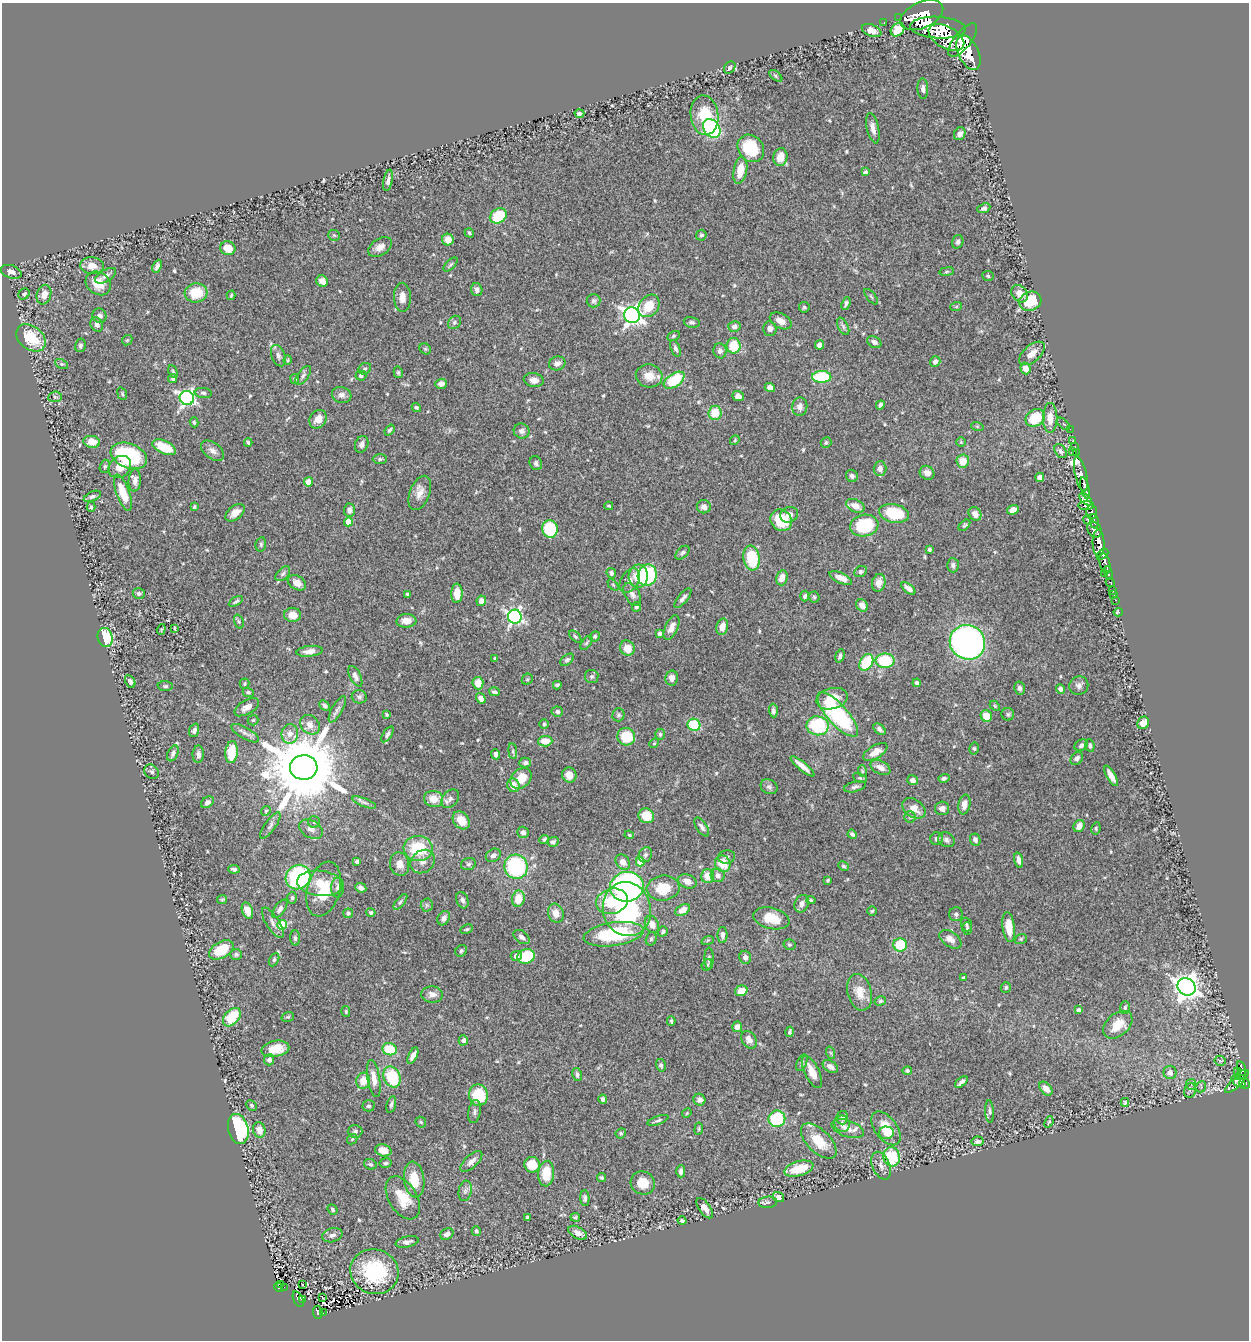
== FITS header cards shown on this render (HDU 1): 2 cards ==
NAXIS1  =                 1247
NAXIS2  =                 1338

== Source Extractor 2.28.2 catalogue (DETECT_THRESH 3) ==
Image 1247 x 1338 px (HDU 1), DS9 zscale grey, 1 PNG px = 1 image px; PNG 1251 x 1342 px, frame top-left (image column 1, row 1338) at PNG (2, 3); each listed source drawn as its Kron ellipse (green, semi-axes under 4 px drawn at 4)
Background 0.672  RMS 0.025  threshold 0.0737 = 3 sigma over >= 5 px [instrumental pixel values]
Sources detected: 567; of the 567, the 500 brightest by FLUX_AUTO listed and drawn (67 fainter detections omitted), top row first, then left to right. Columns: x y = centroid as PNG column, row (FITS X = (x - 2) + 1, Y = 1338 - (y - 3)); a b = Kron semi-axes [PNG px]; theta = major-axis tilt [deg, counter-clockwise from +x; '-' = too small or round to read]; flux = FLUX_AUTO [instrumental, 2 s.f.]
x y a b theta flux
922 15 23 13 24 3000
899 18 2 2 - 8.6
884 23 3 2 - 11
938 28 28 11 -3 4300
898 30 7 6 - 25
872 31 10 5 -22 11
946 37 19 11 -28 3100
963 40 20 8 51 2600
968 53 18 10 -64 3100
730 68 7 5 56 3.5
776 76 7 4 -37 2.5
923 89 10 5 -88 6.3
579 113 5 3 - 4.5
704 115 20 14 -82 51
873 128 15 6 -77 11
712 129 10 7 -52 130
960 134 6 5 - 7.2
751 148 15 12 -50 72
780 157 9 7 75 20
740 170 14 6 79 31
865 172 4 4 - 3.3
388 180 11 4 79 6.9
984 208 6 4 23 4.9
498 216 9 7 32 53
469 233 5 4 - 2.5
334 235 6 5 - 2.6
701 235 5 5 - 3.4
448 240 6 6 - 18
958 242 7 5 71 4.2
380 247 13 8 33 11
228 248 8 7 - 23
451 265 9 4 45 3
92 266 11 8 -6 15
157 266 7 4 65 5.7
11 272 11 6 -19 9.4
947 272 7 3 9 2.3
106 276 12 6 31 7.8
988 276 6 5 - 2.7
322 281 6 5 - 9.6
98 283 13 11 -37 27
477 290 6 5 - 5.9
196 293 11 9 5 44
24 294 6 5 - 3.6
1020 294 9 7 -51 14
44 295 10 7 74 16
231 295 5 3 - 2.3
402 297 14 8 -89 14
871 297 9 3 -50 2.1
594 301 7 6 - 4
1030 301 11 9 24 52
846 304 7 4 70 4.4
649 306 12 9 51 37
804 307 5 5 - 2.4
956 307 6 4 19 2.2
632 315 8 7 - 850
99 316 7 7 - 7.2
781 321 12 7 -28 14
454 322 7 6 - 4.4
692 322 8 5 -13 4
97 324 7 6 - 7.9
734 326 6 5 - 6.5
843 326 9 5 -63 4.9
770 329 7 6 - 8
673 336 6 4 27 2.5
31 338 16 11 -38 71
127 340 6 4 43 2.1
874 342 7 5 -28 6.4
80 345 7 5 76 4
819 345 4 4 - 9.1
734 346 8 7 - 40
675 348 9 4 -69 4.3
425 349 6 5 - 2.3
720 351 7 6 - 6.1
1032 353 15 8 40 16
278 356 11 6 -69 6.5
288 360 5 3 - 2
935 361 5 5 - 6.4
557 363 8 7 - 7.7
61 364 7 4 -26 3.1
1026 368 6 5 - 12
365 369 6 5 - 3.4
173 371 7 4 -64 2.4
398 372 6 4 -76 2.8
303 376 11 5 53 5.1
361 376 5 5 - 3.7
649 376 13 11 -13 20
822 377 9 6 -1 87
173 379 5 4 - 3.1
295 379 5 4 - 2.8
534 380 10 7 -9 9.2
674 380 12 6 34 81
441 384 6 5 - 8.7
770 388 5 4 - 9.7
203 393 8 5 -7 3.7
122 394 6 4 -69 2.9
342 395 10 8 -18 7.9
738 396 6 4 -21 7.7
55 397 7 5 8 3.1
187 398 7 7 - 410
880 405 5 4 - 4.3
800 406 9 7 84 10
416 407 5 4 - 2.5
715 413 7 6 - 38
1035 418 10 8 33 59
1050 418 15 7 -90 20
318 419 10 8 55 15
194 422 5 4 - 2.5
1063 424 8 3 -44 2.1
977 426 6 4 -18 2.1
1070 429 2 2 - 7
389 430 6 4 50 3.5
522 431 8 7 - 5.9
735 440 5 4 - 2
1073 440 3 2 - 9
92 442 8 6 -11 24
248 442 4 3 - 2.7
826 442 5 5 - 3.4
961 442 5 5 - 2.2
362 444 9 6 68 6.9
1075 446 2 2 - 11
164 447 12 6 -24 41
212 451 13 8 -38 8.8
1061 451 8 5 -56 4.4
1072 451 3 2 - 50
1076 452 3 2 - 8.1
129 456 19 12 -21 160
380 459 7 5 0 3.2
963 461 6 6 - 23
536 463 7 6 - 4.6
105 466 7 5 73 2.9
120 467 12 10 43 19
880 469 7 6 - 8
927 473 7 6 - 9.9
1081 474 18 5 -77 930
852 476 6 5 - 5
1040 477 4 4 - 9.1
135 480 11 6 86 8.7
308 482 4 4 - 25
1085 488 11 4 -75 710
123 493 19 6 -70 36
420 493 18 10 69 15
92 496 9 4 23 4.4
1086 499 7 4 -46 420
609 506 4 3 - 2.1
855 506 10 6 -26 14
1086 506 8 4 3 300
91 507 5 4 - 2.5
194 507 4 3 - 3.2
704 507 7 6 - 7.3
349 510 6 5 - 7.9
1013 510 6 4 20 12
1091 512 7 5 88 370
235 513 11 6 39 14
894 513 15 9 -12 74
975 514 7 6 - 12
789 515 9 7 21 11
781 520 11 10 - 52
1088 520 5 3 - 100
1094 521 7 3 -79 240
348 522 4 4 - 28
864 525 14 11 9 86
964 525 7 4 43 2.7
550 529 9 7 -76 75
1094 530 8 6 -53 580
1099 543 13 6 -89 1300
261 544 7 5 78 3.2
929 549 3 3 - 4.1
682 553 8 5 44 3.7
1102 554 6 4 35 340
752 558 12 8 -82 70
1105 563 10 5 -75 500
953 565 7 6 - 5.3
861 572 7 5 33 3.8
611 573 5 4 - 5.1
1104 573 2 2 - 21
1108 573 7 3 -75 110
283 574 9 5 45 4.3
647 575 11 9 78 130
638 576 11 9 86 27
782 578 7 5 75 14
841 578 12 5 -25 14
630 581 13 8 58 12
1110 582 4 4 - 160
297 583 10 7 -32 11
879 583 9 6 74 14
613 585 6 4 -46 2.3
908 588 8 4 -40 7.5
1113 590 4 3 - 37
139 593 6 5 - 4.3
457 593 9 5 88 23
407 594 4 3 - 2.5
632 594 12 7 -60 8.4
1114 595 3 2 - 6.9
805 596 5 4 - 3.7
814 597 5 5 - 2.8
683 598 12 5 50 5.9
1116 600 3 2 - 17
236 601 8 3 30 3.3
481 601 5 4 - 8.9
862 605 6 5 - 11
636 607 5 4 - 3.2
1118 612 5 3 - 9.6
293 615 8 7 - 14
515 617 7 7 - 420
239 621 7 4 -70 2.9
406 621 10 7 4 14
722 627 8 6 79 15
175 628 4 3 - 2
671 628 13 6 65 13
161 629 5 4 - 2.1
659 634 4 4 - 6.3
595 636 5 5 - 3.2
575 637 7 4 -45 2.9
105 638 10 7 -74 62
967 642 18 17 - 560
586 643 8 4 54 2.7
627 648 8 7 - 19
310 651 13 5 6 11
840 656 7 4 73 4.2
495 658 4 3 - 2.6
567 660 8 5 38 3.5
885 661 9 7 1 87
866 662 9 6 59 70
355 676 11 5 -63 7.2
592 677 7 6 - 3.7
672 678 7 6 - 9.8
527 679 6 5 - 2.2
130 681 7 4 -63 5.5
478 683 6 5 - 24
917 683 4 4 - 4.8
245 684 5 5 - 2.3
557 685 4 4 - 3.3
165 686 7 5 -1 3.3
1079 686 9 9 - 6.7
1020 688 6 5 - 5.6
1060 689 5 4 - 6.1
248 692 6 4 -23 2.9
494 692 5 3 - 4.2
359 697 7 6 - 4.4
481 698 5 4 - 7.4
832 699 16 10 14 28
325 706 6 4 -44 3.9
995 706 6 3 -45 2
247 707 14 7 30 10
337 709 15 5 61 6
557 711 6 5 - 4.5
773 711 7 4 -86 4.7
387 714 4 3 - 2.1
838 714 28 10 -48 200
1008 714 6 6 - 3.4
618 715 6 6 - 3.5
986 716 6 5 - 27
253 720 5 5 - 2.4
1143 723 6 5 - 15
544 724 5 5 - 2.6
310 725 11 8 -46 12
694 725 6 6 - 82
818 726 11 9 -8 130
879 729 7 4 -42 5.8
194 730 7 4 70 5.3
245 733 15 5 -30 6.9
290 734 10 8 81 11
388 734 9 4 56 4.5
660 734 5 4 - 3.2
626 737 9 8 - 48
545 741 7 5 4 23
654 743 5 4 - 2
1081 745 7 5 31 4.7
1090 746 6 4 -82 3.5
974 749 6 4 -86 2.8
513 751 8 4 -82 2.8
231 752 11 6 84 48
875 752 13 6 31 13
173 753 8 5 66 5
198 754 9 5 89 5.5
496 754 5 4 - 7.1
1077 758 7 5 51 6.2
525 763 6 5 - 4.5
803 766 15 4 -40 13
304 767 14 12 1 22000
880 767 10 6 -27 12
862 771 6 4 -73 2
152 772 8 6 -43 4.7
569 775 8 7 - 17
1111 776 12 4 -59 14
521 778 12 9 43 29
860 778 7 4 -25 2.4
944 778 5 4 - 3.9
912 780 5 5 - 6
513 785 7 6 - 16
769 787 9 7 -29 5.4
855 787 11 5 14 4.6
434 799 10 8 -11 19
450 799 10 7 49 7.1
207 802 7 5 34 5.3
364 802 12 4 -22 5.2
964 804 10 6 80 12
914 808 13 9 -35 18
942 808 7 7 - 6.9
266 811 5 4 - 2.2
646 816 8 7 - 31
910 817 6 5 - 2.9
461 820 10 7 -50 25
314 822 6 6 - 3.4
270 825 16 5 54 6
1079 826 6 5 - 13
702 827 11 5 -56 4.9
1096 828 6 4 80 2.6
311 829 12 8 -31 11
523 832 6 5 - 6.1
852 834 5 3 - 3.6
629 835 5 3 - 2.1
544 839 5 4 - 3.7
937 839 6 6 - 4.7
946 840 8 7 - 5.3
975 840 6 5 - 6.8
553 842 6 5 - 3.9
418 848 14 12 -9 71
493 855 8 6 32 6.5
645 855 8 6 61 4.8
727 857 8 6 10 4.6
1019 860 8 4 -75 8.5
357 862 4 3 - 3.7
423 862 13 11 38 12
623 862 8 6 -50 11
640 862 4 4 - 35
400 864 12 9 -81 14
468 864 8 5 16 3.8
723 864 8 7 - 30
844 866 6 4 -27 2.5
516 867 12 11 - 160
234 869 6 4 -9 4.1
718 875 7 6 - 8.5
708 876 7 6 - 20
298 877 13 11 43 200
828 880 4 3 - 2.6
687 881 10 6 -19 12
320 883 23 12 -6 45
338 887 10 6 89 6.7
627 887 17 15 9 340
361 888 5 4 - 5.2
663 888 16 12 7 40
324 889 28 16 74 61
292 898 6 4 -89 3.1
518 899 8 6 81 25
222 900 5 4 - 2.1
462 900 8 6 -69 4.9
811 900 4 4 - 2.1
612 901 16 12 15 52
400 902 9 4 51 3.6
802 904 9 6 67 8.7
427 905 6 6 - 3.6
280 909 11 5 55 6.5
627 909 27 24 -76 200
683 910 8 5 30 14
247 911 8 5 -69 17
872 911 4 4 - 2.4
348 913 5 4 - 2.9
371 913 4 4 - 3.7
556 913 10 7 -72 14
956 914 7 6 - 5
444 918 7 6 - 8.9
771 918 18 10 -13 32
273 923 18 6 -57 9
652 924 9 6 -62 14
966 924 7 5 -69 3.1
282 925 5 5 - 63
1009 927 15 6 -82 27
967 928 6 4 88 2.9
467 929 6 3 26 2.2
663 931 5 4 - 3.7
614 934 30 11 8 130
722 935 8 5 -89 5.6
521 937 9 6 -36 6.2
295 938 7 5 -87 4.6
651 939 7 5 74 3.3
950 939 12 7 -35 11
1021 939 6 4 20 2.3
708 940 6 4 19 2.2
789 945 6 5 - 2.6
900 945 7 6 - 61
221 950 13 8 30 52
461 951 6 5 - 3.6
236 954 6 5 - 3.9
516 956 5 5 - 13
526 956 9 7 17 65
745 957 6 5 - 7.5
709 958 11 4 -90 4.1
274 960 7 4 64 2.7
707 965 6 5 - 2.2
963 978 4 4 - 3
1187 987 9 8 - 1300
1006 988 5 5 - 3.7
741 991 6 5 - 27
860 992 18 12 -75 27
432 994 11 8 -4 11
880 1001 6 4 15 3.2
1125 1007 6 5 - 3.1
1078 1010 4 4 - 6
346 1012 6 4 -77 2.5
232 1017 11 7 47 55
288 1017 6 4 18 2.7
671 1021 4 3 - 2.7
1118 1025 17 11 41 28
737 1027 5 5 - 11
790 1032 5 4 - 3.1
463 1040 5 4 - 7.4
749 1040 9 7 -56 9.8
275 1049 14 8 11 27
390 1049 7 6 - 53
831 1053 6 4 -71 2.4
413 1056 9 4 64 7.9
269 1060 5 5 - 6.4
1220 1061 5 5 - 2.5
802 1063 9 5 66 3.7
661 1065 6 4 -77 3.7
830 1066 8 5 -33 8.2
1241 1069 7 3 -75 110
907 1071 5 4 - 3.4
1237 1071 2 2 - 6.4
812 1072 18 7 -64 21
1170 1072 6 6 - 8.8
577 1074 7 4 -79 3.9
1242 1075 7 4 27 200
392 1077 11 8 -65 71
374 1078 19 6 -80 17
363 1081 8 7 - 23
1238 1081 8 4 -33 300
961 1082 7 3 42 5.7
1191 1084 5 5 - 4.4
1235 1084 12 4 40 170
1244 1084 6 5 - 300
1201 1087 6 5 - 2.9
1046 1089 8 5 -49 12
1190 1090 7 6 - 4.4
478 1095 10 9 - 79
603 1099 5 4 - 3.8
699 1100 6 5 - 6.3
1125 1102 4 3 - 2.3
251 1105 5 5 - 2.8
391 1105 9 4 77 3.7
368 1106 6 5 - 3.9
990 1111 11 4 -87 3.5
475 1112 12 6 80 5.4
687 1113 5 4 - 2
842 1118 7 6 - 5.4
777 1119 8 8 - 96
658 1120 11 3 19 4.1
421 1122 6 4 -45 2.2
1049 1122 6 3 67 2.3
842 1124 8 7 - 6.8
886 1128 19 11 -52 44
238 1129 15 10 -75 190
699 1129 6 4 83 2.4
848 1129 17 8 -19 17
259 1130 8 6 -73 12
355 1131 7 6 - 4.7
621 1133 5 5 - 2.9
886 1133 7 6 - 12
352 1139 6 4 48 2.2
819 1141 22 11 -45 41
977 1141 6 4 10 4.4
383 1150 8 6 -14 19
892 1157 10 8 -78 78
471 1161 13 6 42 9.8
386 1163 6 5 - 4.1
370 1164 6 5 - 3.6
532 1165 8 7 - 34
881 1166 14 8 -66 11
799 1169 15 7 16 42
681 1171 6 4 90 5.7
546 1174 13 8 86 40
602 1178 4 3 - 2.9
414 1180 18 10 -82 36
643 1183 12 11 - 25
465 1191 10 6 80 5.6
779 1197 6 4 -35 5.5
403 1198 23 14 -59 41
585 1198 8 4 -87 4.3
768 1202 9 5 5 4.5
705 1208 12 5 -54 11
332 1209 5 4 - 2.8
527 1217 3 3 - 2.6
575 1217 5 4 - 2.5
682 1221 4 3 - 3.3
476 1231 5 4 - 3.1
578 1233 10 5 -29 10
447 1234 7 5 32 7.1
332 1235 10 7 17 6.8
407 1242 11 5 12 6.9
374 1272 24 22 -20 110
281 1284 4 2 - 11
302 1285 3 2 - 2.2
278 1287 5 3 - 67
284 1287 2 2 - 3.2
322 1298 3 2 - 2.6
298 1299 8 4 -65 55
303 1299 3 3 - 7.5
318 1312 7 4 -87 84
323 1313 3 2 - 3.9
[67 fainter detections neither listed nor drawn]